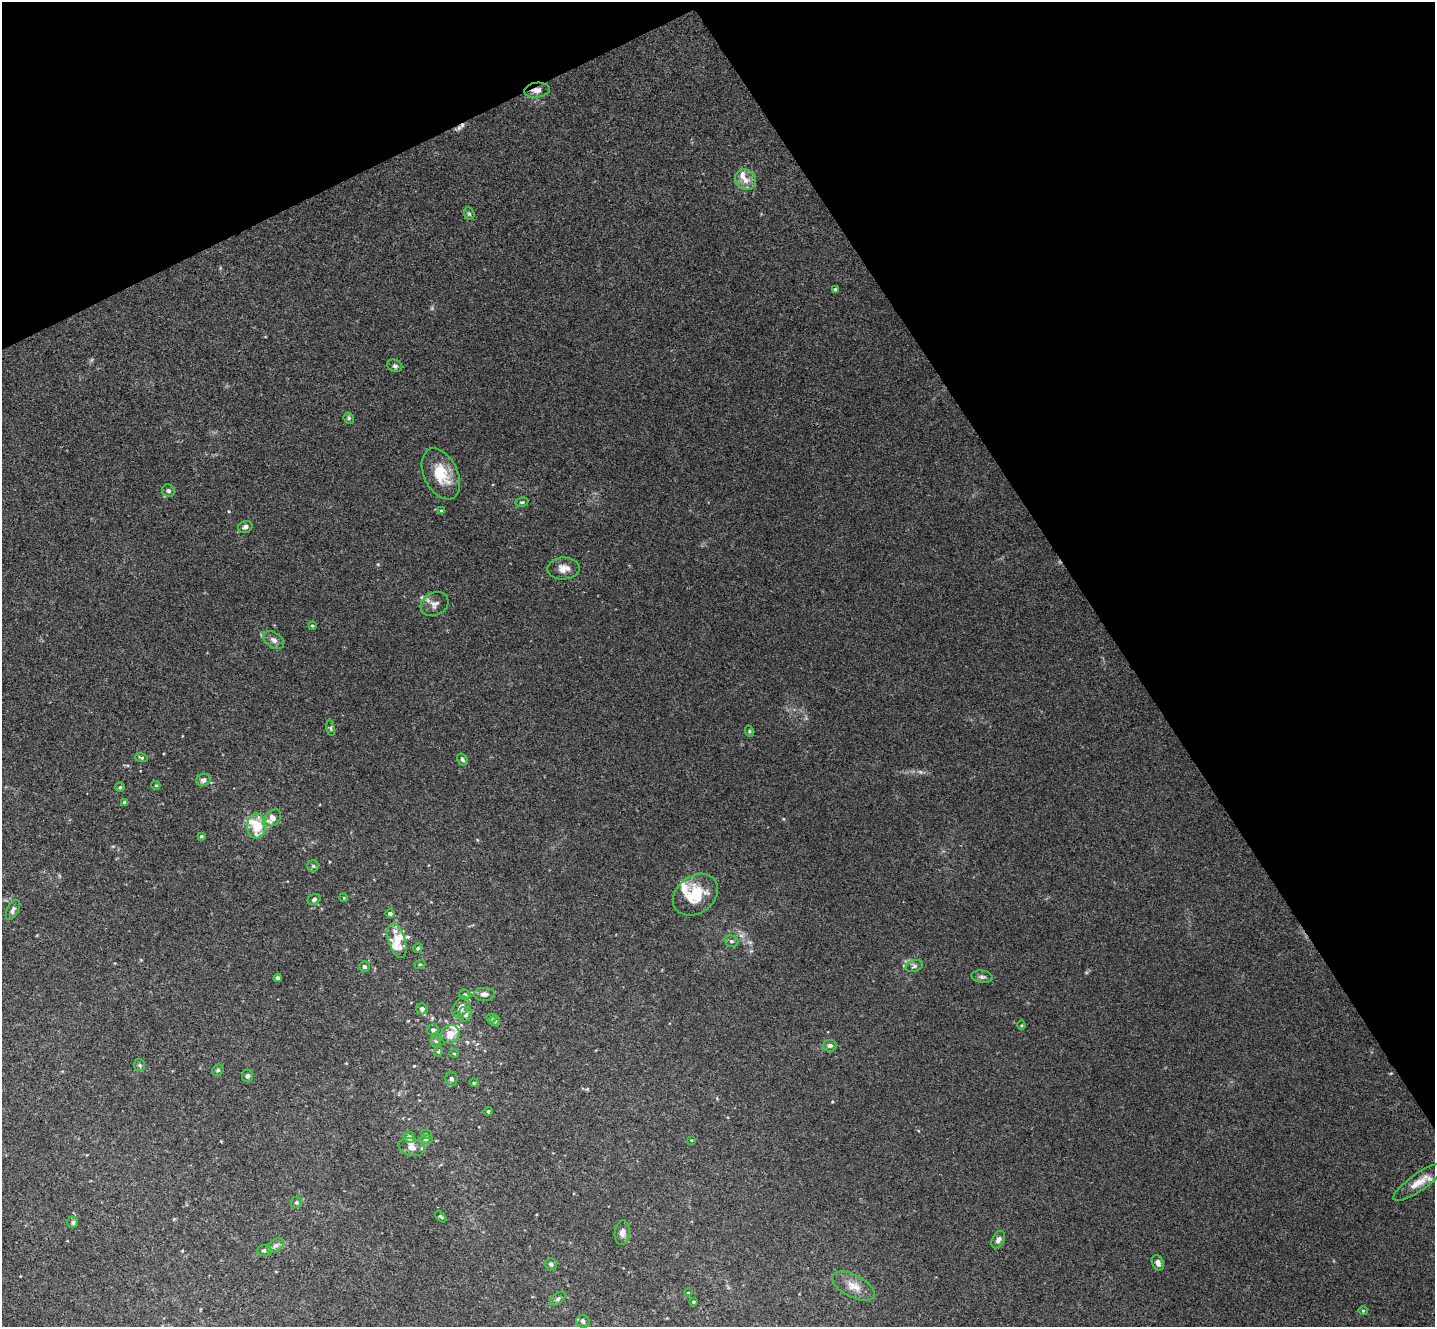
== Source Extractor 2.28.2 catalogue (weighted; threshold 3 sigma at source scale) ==
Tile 3 of 4 x 4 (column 3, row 1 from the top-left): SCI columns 2917-4349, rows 4162-5486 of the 5835 x 5807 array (HDU 1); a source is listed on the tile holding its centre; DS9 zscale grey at full resolution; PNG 1437 x 1329 px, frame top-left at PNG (2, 2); each listed source drawn as its Kron ellipse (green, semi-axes under 4 px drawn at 4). Shown black and unused: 29% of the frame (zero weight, under 3 of 4 exposures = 6% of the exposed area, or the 3 px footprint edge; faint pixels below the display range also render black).
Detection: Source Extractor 2.28.2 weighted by HDU 2 'WHT'; one run over the whole footprint, this tile lists its part. Background 0.0244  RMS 0.0039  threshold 0.0175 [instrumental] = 3 sigma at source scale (4.5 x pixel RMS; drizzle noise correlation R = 1.50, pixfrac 1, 0.05/0.05 arcsec/px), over >= 5 px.
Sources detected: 92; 1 cosmic-ray / hot-pixel residue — neither listed nor drawn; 10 inside a brighter listed object's ellipse — not listed separately; the other 81 listed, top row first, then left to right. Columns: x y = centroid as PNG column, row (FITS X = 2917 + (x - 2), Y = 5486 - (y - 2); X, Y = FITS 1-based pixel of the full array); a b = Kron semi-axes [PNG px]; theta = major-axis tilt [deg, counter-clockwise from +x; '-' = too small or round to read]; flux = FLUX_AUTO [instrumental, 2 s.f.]
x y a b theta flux
537 90 13 7 7 2.2
745 180 11 9 -50 3
469 214 6 5 - 0.57
835 289 3 3 - 0.8
395 366 7 6 - 0.97
349 418 6 5 - 0.58
441 474 27 16 -64 10
168 491 6 6 - 0.81
522 502 6 4 11 0.56
441 511 4 4 - 0.39
245 527 7 6 - 1.3
564 568 16 11 2 3.4
435 604 14 11 28 2.4
312 625 3 3 - 0.4
274 640 11 7 -34 1.7
331 728 8 4 -82 0.55
749 731 6 3 -72 0.43
141 758 6 4 -8 0.61
462 759 6 4 -56 0.82
203 780 7 6 - 1.6
156 785 4 4 - 0.43
120 787 5 4 - 0.54
125 802 4 4 - 1.1
272 818 10 7 43 3.2
257 826 12 9 87 9.7
201 836 4 4 - 0.51
313 866 5 5 - 0.64
695 895 24 18 37 13
344 898 4 3 - 0.3
314 899 7 5 28 1
13 910 11 5 64 1.6
390 914 4 4 - 1
397 941 17 8 -72 4.4
731 941 7 5 -15 0.87
418 948 5 4 - 0.56
420 964 5 3 - 0.36
914 966 9 5 19 0.99
364 967 5 5 - 0.78
982 977 10 6 -7 1.1
278 978 4 4 - 1.1
484 994 11 7 0 1.8
465 995 6 4 -36 0.59
461 1007 11 7 57 2.5
422 1009 5 5 - 1.6
465 1014 7 7 - 1.5
491 1018 5 4 - 0.61
495 1021 5 5 - 0.6
1021 1025 4 4 - 0.39
433 1030 6 5 - 1.2
450 1034 10 9 - 4.6
436 1041 6 5 - 0.61
830 1046 7 5 3 1
438 1052 5 4 - 0.5
454 1054 4 3 - 0.37
139 1065 6 5 - 0.72
218 1070 6 5 - 0.67
247 1076 6 5 - 0.94
452 1079 7 6 - 0.82
474 1083 4 3 - 0.32
488 1111 5 4 - 0.44
426 1134 5 3 - 0.42
409 1137 6 5 - 2.3
426 1140 7 4 9 0.63
691 1140 4 3 - 0.28
412 1147 13 8 -14 2.7
1419 1182 30 8 35 5
296 1202 5 5 - 0.67
441 1217 7 3 -44 0.46
73 1222 6 5 - 0.83
622 1233 12 7 83 1.8
998 1240 9 5 61 1.3
275 1246 9 6 34 1.3
264 1250 7 5 3 0.84
1158 1263 8 6 -68 1.6
551 1264 6 6 - 0.82
854 1286 23 11 -27 4.5
688 1292 4 2 - 0.23
558 1299 9 5 38 0.91
693 1302 3 3 - 0.48
1363 1311 4 4 - 0.41
583 1321 7 6 - 1.2
Overlapping masked pixels (flux is a lower limit): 1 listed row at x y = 537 90